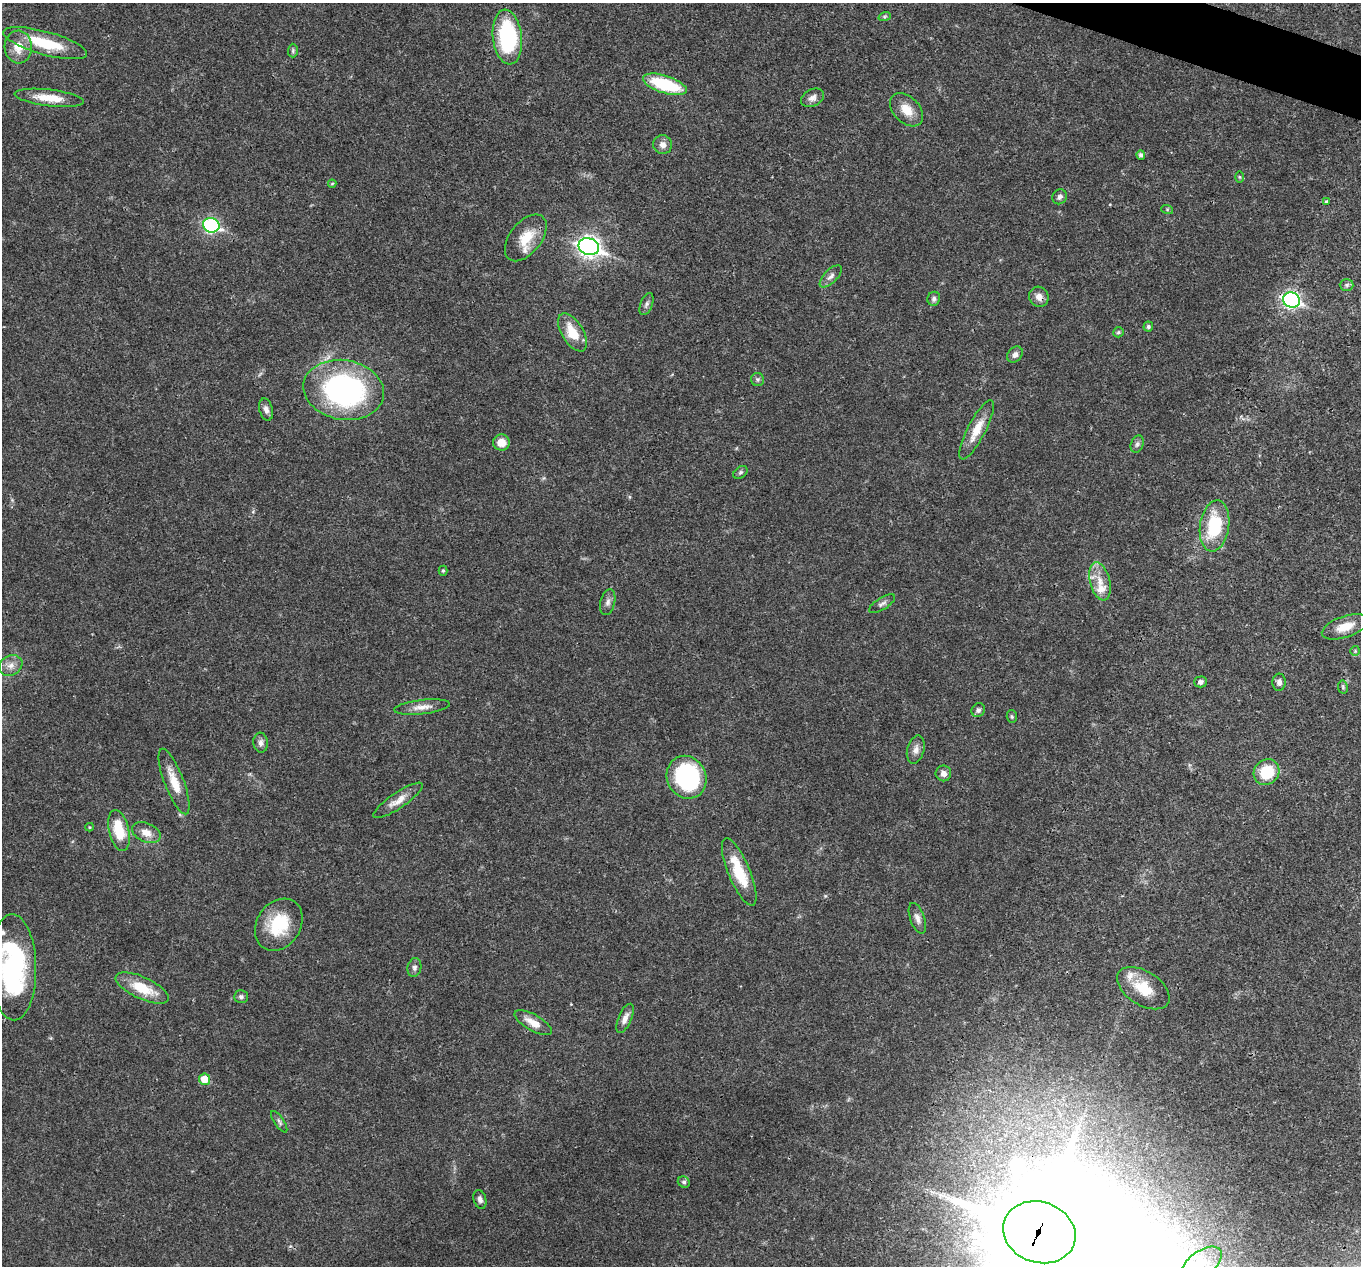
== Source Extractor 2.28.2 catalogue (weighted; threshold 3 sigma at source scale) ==
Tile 10 of 4 x 4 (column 2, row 3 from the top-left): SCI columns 1365-2723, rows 1532-2795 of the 5444 x 5458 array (HDU 1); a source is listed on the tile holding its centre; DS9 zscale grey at full resolution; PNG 1363 x 1268 px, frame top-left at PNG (2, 3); each listed source drawn as its Kron ellipse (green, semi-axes under 4 px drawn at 4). Shown black and unused: <1% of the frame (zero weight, under 3 of 4 exposures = <1% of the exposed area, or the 3 px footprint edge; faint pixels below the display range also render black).
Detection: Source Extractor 2.28.2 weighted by HDU 2 'WHT'; one run over the whole footprint, this tile lists its part. Background 0.0168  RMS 0.0022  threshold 0.00981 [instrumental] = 3 sigma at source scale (4.5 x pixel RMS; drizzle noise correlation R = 1.50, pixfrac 1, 0.05/0.05 arcsec/px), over >= 5 px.
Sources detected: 80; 4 inside a brighter listed object's ellipse — not listed separately; the other 76 listed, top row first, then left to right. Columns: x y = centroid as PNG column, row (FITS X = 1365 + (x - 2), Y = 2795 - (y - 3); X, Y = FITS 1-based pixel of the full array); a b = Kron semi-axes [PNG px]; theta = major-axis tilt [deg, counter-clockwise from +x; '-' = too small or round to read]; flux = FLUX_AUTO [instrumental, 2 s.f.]
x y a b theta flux
885 16 6 4 19 0.33
507 37 27 14 -83 24
45 43 43 11 -15 9.9
18 47 16 14 -86 3.7
293 51 7 5 89 0.38
665 84 23 8 -18 14
49 98 35 8 -7 4.7
812 98 12 8 27 1.1
907 110 19 13 -45 3.6
663 145 9 9 - 1.3
1141 155 4 4 - 0.72
1239 177 6 4 -89 0.24
332 184 4 4 - 0.23
1060 197 8 7 - 0.68
1326 201 4 3 - 0.26
1167 209 6 4 -19 0.26
211 225 8 7 - 35
526 238 27 16 51 5.4
589 247 10 8 -20 120
831 276 14 6 45 1
1347 285 7 6 - 0.53
1039 297 10 9 - 1.6
934 299 7 6 - 0.67
1292 300 9 7 -19 57
646 304 11 6 69 0.74
1148 327 5 5 - 0.44
572 332 21 10 -59 5.2
1118 332 5 5 - 0.36
1015 354 9 7 46 0.9
757 379 6 6 - 0.49
344 390 40 30 -10 53
266 409 11 6 -74 1
977 430 33 9 63 4.3
501 442 8 8 - 2.4
1137 444 9 6 71 0.64
740 472 8 5 39 0.45
1215 526 26 14 81 12
443 571 5 4 - 0.31
1100 581 19 10 -76 3
608 602 13 7 77 0.98
882 604 15 6 32 0.79
1345 627 24 10 19 3.9
1355 651 5 5 - 0.33
11 665 12 9 30 1.7
1201 682 6 5 - 0.81
1279 682 8 6 86 0.82
1343 687 7 5 -79 0.35
422 707 28 7 6 2.1
978 710 7 6 - 0.71
1012 717 6 5 - 0.37
261 743 10 7 -84 0.91
916 749 14 8 75 1.3
1267 772 13 12 - 7.5
943 773 8 8 - 1.1
686 777 22 19 -62 27
174 782 35 9 -69 4.2
398 800 29 8 34 2.5
90 827 4 4 - 0.23
119 831 21 10 -77 7
146 833 15 9 -23 2.3
739 872 36 11 -67 8
917 918 16 7 -70 1.3
279 925 28 22 56 9.7
13 967 53 23 -89 37
414 968 9 7 79 0.71
142 988 29 11 -25 6.8
1143 988 29 17 -33 6.6
241 997 7 6 - 0.67
625 1018 15 6 66 1.5
533 1023 21 8 -29 2.8
204 1079 5 5 - 3.8
279 1122 12 5 -56 0.64
684 1182 6 5 - 0.46
480 1199 9 6 -74 0.84
1039 1232 37 30 -19 2500
1201 1264 24 12 37 5
Overlapping masked pixels (flux is a lower limit): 3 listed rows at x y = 1039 297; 1292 300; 1039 1232
Isophote crosses this tile's border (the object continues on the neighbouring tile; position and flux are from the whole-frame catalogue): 3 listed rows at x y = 13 967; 1039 1232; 1201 1264